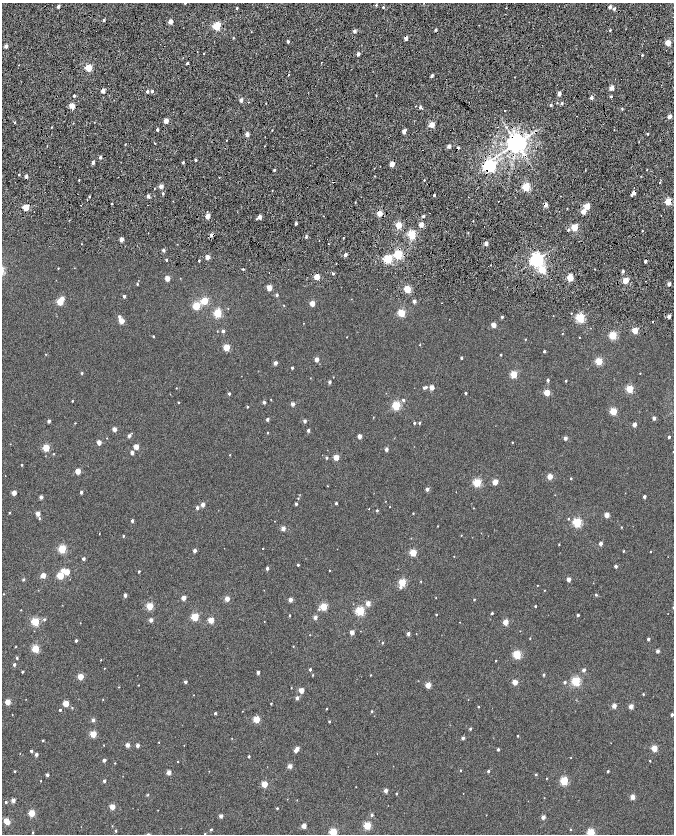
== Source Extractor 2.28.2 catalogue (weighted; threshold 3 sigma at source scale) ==
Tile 6 of 4 x 4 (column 2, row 2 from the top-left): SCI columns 1349-2691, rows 3612-5275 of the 5378 x 7161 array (HDU 1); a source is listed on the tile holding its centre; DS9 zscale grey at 2 x 2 block average (1 PNG px = mean of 2 x 2 image px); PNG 676 x 836 px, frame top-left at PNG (2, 3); no overlay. Shown black and unused: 2% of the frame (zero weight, under 7 of 14 exposures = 4% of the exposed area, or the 3 px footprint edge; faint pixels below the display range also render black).
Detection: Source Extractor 2.28.2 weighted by HDU 2 'WHT'; one run over the whole footprint, this tile lists its part. Background -0.013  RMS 0.0053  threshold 0.0217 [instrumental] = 3 sigma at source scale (4.09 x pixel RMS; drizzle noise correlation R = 1.36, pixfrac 0.8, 0.0396/0.0396 arcsec/px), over >= 5 px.
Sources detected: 449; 23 cosmic-ray / hot-pixel residue — not listed; the other 426 listed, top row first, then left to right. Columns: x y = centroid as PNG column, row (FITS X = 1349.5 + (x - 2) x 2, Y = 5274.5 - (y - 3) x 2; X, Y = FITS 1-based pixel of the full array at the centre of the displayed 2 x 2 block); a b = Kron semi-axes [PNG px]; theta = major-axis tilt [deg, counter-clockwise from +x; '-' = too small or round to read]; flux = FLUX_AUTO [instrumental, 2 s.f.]
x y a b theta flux
185 3 3 2 - 1.2
376 5 3 2 - 1
58 6 2 2 - 4.6
383 7 2 2 - 1
610 7 2 2 - 5.6
237 8 2 2 - 1.6
614 9 2 2 - 3.2
103 20 3 2 - 1.1
170 21 2 2 - 12
217 26 3 3 - 73
436 29 2 2 - 2.5
610 30 2 2 - 1.8
354 31 2 2 - 5.1
233 38 2 2 - 0.67
406 38 2 2 - 7.7
288 41 2 2 - 3.1
668 43 3 2 - 24
6 46 2 2 - 5.9
204 53 2 2 - 0.7
358 54 2 2 - 6.4
642 55 2 2 - 1.1
187 63 2 2 - 1.9
88 68 3 3 - 44
432 76 2 2 - 3.5
612 88 2 2 - 13
103 91 2 2 - 10
147 91 3 2 - 2.5
152 91 2 2 - 2.2
559 94 2 2 - 8.6
376 95 2 2 - 0.55
74 96 2 2 - 1.2
611 97 2 2 - 1.6
591 98 2 2 - 5.1
241 100 2 2 - 8.5
557 103 3 2 - 0.63
562 103 2 2 - 1.9
551 105 2 2 - 2.3
72 106 2 2 - 19
420 107 2 2 - 3.3
622 108 3 2 - 0.96
505 111 2 2 - 0.57
669 116 2 2 - 9.3
166 121 2 2 - 14
15 122 3 2 - 0.81
432 125 3 2 - 22
51 127 2 2 - 0.57
157 130 2 2 - 3
404 131 3 2 - 12
247 134 2 2 - 9.4
648 134 2 2 - 0.99
226 140 2 2 - 0.49
155 143 2 2 - 0.52
516 143 4 4 - 970
125 144 2 2 - 0.74
47 146 2 2 - 0.34
449 146 2 2 - 8.3
458 148 2 2 - 3
100 157 2 2 - 3.4
195 160 2 2 - 2.1
93 162 3 2 - 3.5
183 162 2 2 - 2.5
392 164 2 2 - 17
489 166 3 3 - 290
274 170 2 2 - 1.9
647 170 2 2 - 0.38
19 175 2 2 - 0.8
26 176 3 3 - 3.7
375 176 2 2 - 0.43
79 180 3 2 - 0.72
424 180 2 2 - 0.65
333 182 2 2 - 18
660 182 2 2 - 0.68
161 186 2 2 - 11
526 187 3 3 - 64
154 188 2 2 - 0.42
634 192 2 2 - 7.6
163 194 3 2 - 0.98
434 195 2 2 - 1.5
631 195 2 2 - 1.6
148 196 2 2 - 5.5
89 197 2 2 - 1
87 200 2 2 - 0.37
355 202 2 2 - 0.6
668 202 3 2 - 33
111 204 2 2 - 0.77
81 205 2 2 - 0.94
546 205 2 2 - 8.6
587 206 3 2 - 25
26 207 3 3 - 33
583 211 2 2 - 13
380 213 2 2 - 21
207 216 2 2 - 14
423 216 2 2 - 2.5
259 217 2 2 - 7.8
296 223 2 2 - 2.5
421 224 2 2 - 14
398 225 3 2 - 30
574 227 3 3 - 41
642 231 2 2 - 0.55
412 234 3 3 - 71
211 235 3 2 - 6.7
306 237 3 2 - 1.8
343 238 2 2 - 0.5
121 239 3 2 - 9.7
486 243 2 2 - 8.4
328 244 2 2 - 0.77
163 250 2 2 - 3.8
345 255 2 2 - 6
398 255 3 3 - 82
207 257 3 2 - 11
388 259 3 3 - 81
536 259 4 4 - 360
166 260 2 2 - 1.9
199 261 2 2 - 1.1
645 261 2 2 - 3.4
58 268 2 2 - 0.56
243 269 2 2 - 1.2
542 269 3 3 - 45
623 271 3 3 - 2
333 273 3 2 - 1.8
317 277 3 3 - 23
167 278 3 2 - 15
180 278 2 2 - 0.33
570 278 3 3 - 35
626 280 3 2 - 27
137 284 2 2 - 1.1
669 284 2 2 - 6
269 288 3 3 - 19
407 289 3 3 - 43
277 295 3 2 - 2.3
124 296 2 2 - 3.4
62 299 2 2 - 8
204 301 3 3 - 47
414 301 2 2 - 5.3
60 302 3 3 - 31
312 303 3 2 - 16
284 305 3 2 - 0.5
196 306 3 3 - 52
218 313 3 3 - 58
401 313 3 3 - 48
571 313 2 2 - 0.65
669 316 2 2 - 7.2
119 317 3 2 - 2.5
502 317 2 2 - 1.8
580 318 3 3 - 91
121 321 3 3 - 17
303 323 3 2 - 0.33
493 325 2 2 - 14
635 330 3 2 - 25
217 331 3 2 - 0.48
223 331 2 2 - 2.8
562 334 3 2 - 0.46
613 335 3 3 - 57
153 336 2 2 - 0.87
347 337 2 2 - 0.46
579 337 2 2 - 0.43
525 339 2 2 - 0.63
420 345 2 2 - 0.53
226 347 3 3 - 35
544 351 2 2 - 2.5
45 354 2 2 - 0.43
501 355 2 2 - 0.95
461 358 2 2 - 2
316 359 2 2 - 11
599 361 3 3 - 47
275 363 2 2 - 6.1
292 368 2 2 - 2.2
82 373 3 3 - 1.1
640 373 2 2 - 0.41
514 374 3 3 - 39
333 377 2 2 - 0.33
310 378 2 2 - 0.3
548 380 2 2 - 2.6
566 381 2 2 - 1
330 382 2 2 - 3.1
426 387 3 3 - 1.3
432 387 2 2 - 14
176 388 2 2 - 0.47
424 388 2 2 - 1.5
629 389 3 3 - 41
547 392 3 3 - 26
465 393 2 2 - 1.7
229 394 2 2 - 1.8
271 399 2 2 - 0.41
403 400 3 3 - 1.8
72 401 2 2 - 0.75
178 402 2 2 - 0.74
264 402 2 2 - 2.7
292 404 2 2 - 6.2
396 405 3 3 - 56
247 407 2 2 - 0.9
613 411 3 3 - 42
373 417 2 2 - 0.41
654 418 2 2 - 5.4
267 419 2 2 - 3.4
49 421 2 2 - 3.7
305 421 2 2 - 3.5
75 423 2 2 - 0.56
414 423 2 2 - 1.4
419 423 3 2 - 1.1
634 424 2 2 - 10
114 429 2 2 - 10
308 430 2 2 - 2.8
268 433 2 2 - 0.8
129 436 2 2 - 4.2
359 436 2 2 - 8.9
669 437 2 2 - 2.5
107 438 2 2 - 0.35
565 438 2 2 - 6.5
99 442 3 2 - 11
512 442 2 2 - 0.67
136 447 3 2 - 16
46 448 3 3 - 40
386 449 2 2 - 5.4
132 453 2 2 - 5.1
54 454 2 2 - 0.48
230 455 2 2 - 0.45
336 457 3 2 - 20
326 458 3 3 - 1.5
22 465 2 2 - 0.91
78 471 3 3 - 18
550 476 3 2 - 18
571 478 2 2 - 0.79
477 482 3 3 - 62
495 482 3 2 - 16
327 486 2 2 - 0.5
427 489 2 2 - 5
81 492 2 2 - 2.7
14 493 2 2 - 12
644 496 2 2 - 3.2
41 497 2 2 - 4.6
298 498 3 2 - 0.62
386 501 2 2 - 0.28
336 503 2 2 - 2.1
296 504 2 2 - 2.3
203 505 2 2 - 7.4
390 507 2 2 - 0.33
197 508 2 2 - 3.2
473 508 2 2 - 0.39
369 509 2 2 - 0.32
377 510 2 2 - 1.6
9 513 2 2 - 0.85
413 513 2 2 - 0.58
38 514 2 2 - 10
606 515 3 2 - 14
39 518 3 3 - 1.1
568 519 3 2 - 0.69
132 521 2 2 - 3.1
577 522 3 3 - 85
438 526 2 2 - 0.46
621 527 3 2 - 0.63
283 528 2 2 - 10
99 533 2 2 - 0.34
461 535 2 2 - 0.46
123 536 2 2 - 1.2
600 543 2 2 - 5.5
559 544 2 2 - 0.66
263 548 2 2 - 0.48
62 549 3 3 - 59
195 550 2 2 - 4.9
623 551 3 2 - 0.83
650 552 2 2 - 0.41
413 553 3 3 - 42
454 557 2 2 - 0.37
83 559 2 2 - 3.1
298 565 2 2 - 1.3
615 566 2 2 - 2.8
267 568 2 2 - 4.3
62 570 3 3 - 4.4
329 570 2 2 - 0.49
139 571 2 2 - 1.3
67 572 3 3 - 21
43 575 3 3 - 15
60 576 3 3 - 35
23 579 3 2 - 1.5
568 579 2 2 - 8.1
421 581 2 2 - 0.62
402 582 3 3 - 46
537 585 2 2 - 0.37
400 587 3 3 - 2.4
544 590 2 2 - 0.52
3 594 3 2 - 0.34
125 595 2 2 - 3.9
596 595 3 3 - 1.3
183 598 2 2 - 12
436 598 2 2 - 0.37
227 599 2 2 - 13
474 599 2 2 - 0.84
290 600 2 2 - 8.4
368 603 3 2 - 12
150 606 3 3 - 36
535 606 2 2 - 1.2
323 607 3 3 - 36
319 609 3 3 - 0.89
21 610 2 2 - 0.44
360 611 3 3 - 82
492 613 2 2 - 1.5
436 614 2 2 - 0.78
289 615 2 2 - 1.3
578 615 2 2 - 2
195 617 3 3 - 43
315 617 2 2 - 6
44 619 3 3 - 1.6
151 620 2 2 - 5.9
211 620 3 3 - 20
264 621 2 2 - 0.3
35 622 3 3 - 59
460 622 2 2 - 0.27
505 622 3 2 - 18
80 623 2 2 - 0.28
352 632 2 2 - 11
408 634 2 2 - 5.4
530 638 2 2 - 0.42
648 639 2 2 - 2.5
76 641 2 2 - 2.4
382 643 2 2 - 0.74
293 646 2 2 - 0.51
15 647 3 2 - 0.47
35 649 3 3 - 46
657 651 2 2 - 4.3
517 655 3 3 - 61
17 658 2 2 - 1.4
101 660 3 2 - 0.42
496 661 2 2 - 0.48
14 665 2 2 - 2.2
104 668 2 2 - 0.39
310 669 2 2 - 2.5
584 670 2 2 - 4.7
22 672 2 2 - 1.8
258 672 2 2 - 4.5
312 675 3 2 - 0.75
370 675 3 2 - 0.58
544 675 2 2 - 1.6
80 677 3 3 - 25
576 681 3 3 - 83
185 682 2 2 - 3.1
515 682 2 2 - 17
565 682 2 2 - 1.9
138 685 2 2 - 0.5
428 685 3 2 - 19
119 687 3 2 - 0.38
291 688 2 2 - 0.51
301 690 3 2 - 16
643 694 2 2 - 0.94
194 695 2 2 - 0.29
297 698 2 2 - 4.6
103 699 3 2 - 0.37
8 702 3 2 - 17
66 703 3 3 - 24
271 703 2 2 - 0.75
614 706 2 2 - 11
631 706 2 2 - 12
478 707 2 2 - 0.63
72 708 3 3 - 0.65
326 709 2 2 - 0.97
60 710 2 2 - 1.9
371 711 2 2 - 1.2
215 713 2 2 - 1.8
12 715 2 2 - 0.32
672 715 2 2 - 2.6
256 719 3 3 - 31
93 720 3 2 - 4
329 721 2 2 - 1.2
470 729 2 2 - 1.8
93 734 3 3 - 27
517 736 2 2 - 0.98
463 738 2 2 - 3.5
43 740 2 2 - 1.1
159 742 2 2 - 0.41
104 745 2 2 - 0.4
127 745 2 2 - 10
137 745 2 2 - 5.1
297 748 2 2 - 6.4
654 748 3 3 - 26
498 750 2 2 - 2.3
31 751 2 2 - 2.3
295 751 2 2 - 5.8
20 753 2 2 - 0.26
36 754 2 2 - 4.3
249 756 2 2 - 1.5
571 758 2 2 - 0.27
104 760 2 2 - 4.3
650 761 2 2 - 0.69
178 762 2 2 - 0.51
115 763 2 2 - 0.55
290 766 2 2 - 9.1
460 770 2 2 - 1.1
15 771 2 2 - 0.8
209 771 2 2 - 0.35
488 771 2 2 - 2.1
608 771 2 2 - 1.3
169 772 2 2 - 11
47 775 2 2 - 2.9
536 775 3 2 - 0.96
547 778 2 2 - 0.44
41 781 2 2 - 0.41
104 781 2 2 - 2.8
564 781 3 3 - 61
264 784 3 3 - 28
356 787 2 2 - 0.29
386 791 2 2 - 8
148 794 4 2 - 0.58
396 794 2 2 - 1.1
632 797 3 2 - 11
13 800 2 2 - 7.2
6 802 2 2 - 1.4
112 807 3 3 - 16
277 808 2 2 - 0.98
158 810 2 2 - 0.29
32 813 3 3 - 31
372 815 3 2 - 2.1
486 815 2 2 - 0.3
221 816 2 2 - 5.6
543 817 2 2 - 7.3
6 821 3 2 - 15
8 822 2 2 - 7.3
367 825 3 3 - 44
112 826 2 2 - 0.45
304 826 2 2 - 13
570 829 2 2 - 0.64
211 830 3 2 - 1.5
115 831 3 2 - 1.1
33 832 3 2 - 0.84
333 832 3 3 - 53
591 833 3 3 - 57
205 834 2 2 - 0.7
Overlapping masked pixels (flux is a lower limit): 9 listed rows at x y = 406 38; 516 143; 458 148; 489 166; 333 182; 634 192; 668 202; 546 205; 211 235
Isophote crosses this tile's border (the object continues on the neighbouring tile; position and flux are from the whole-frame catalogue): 4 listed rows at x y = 185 3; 333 832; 591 833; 205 834
Diffuse or blended objects may show on this block-average render without a row.